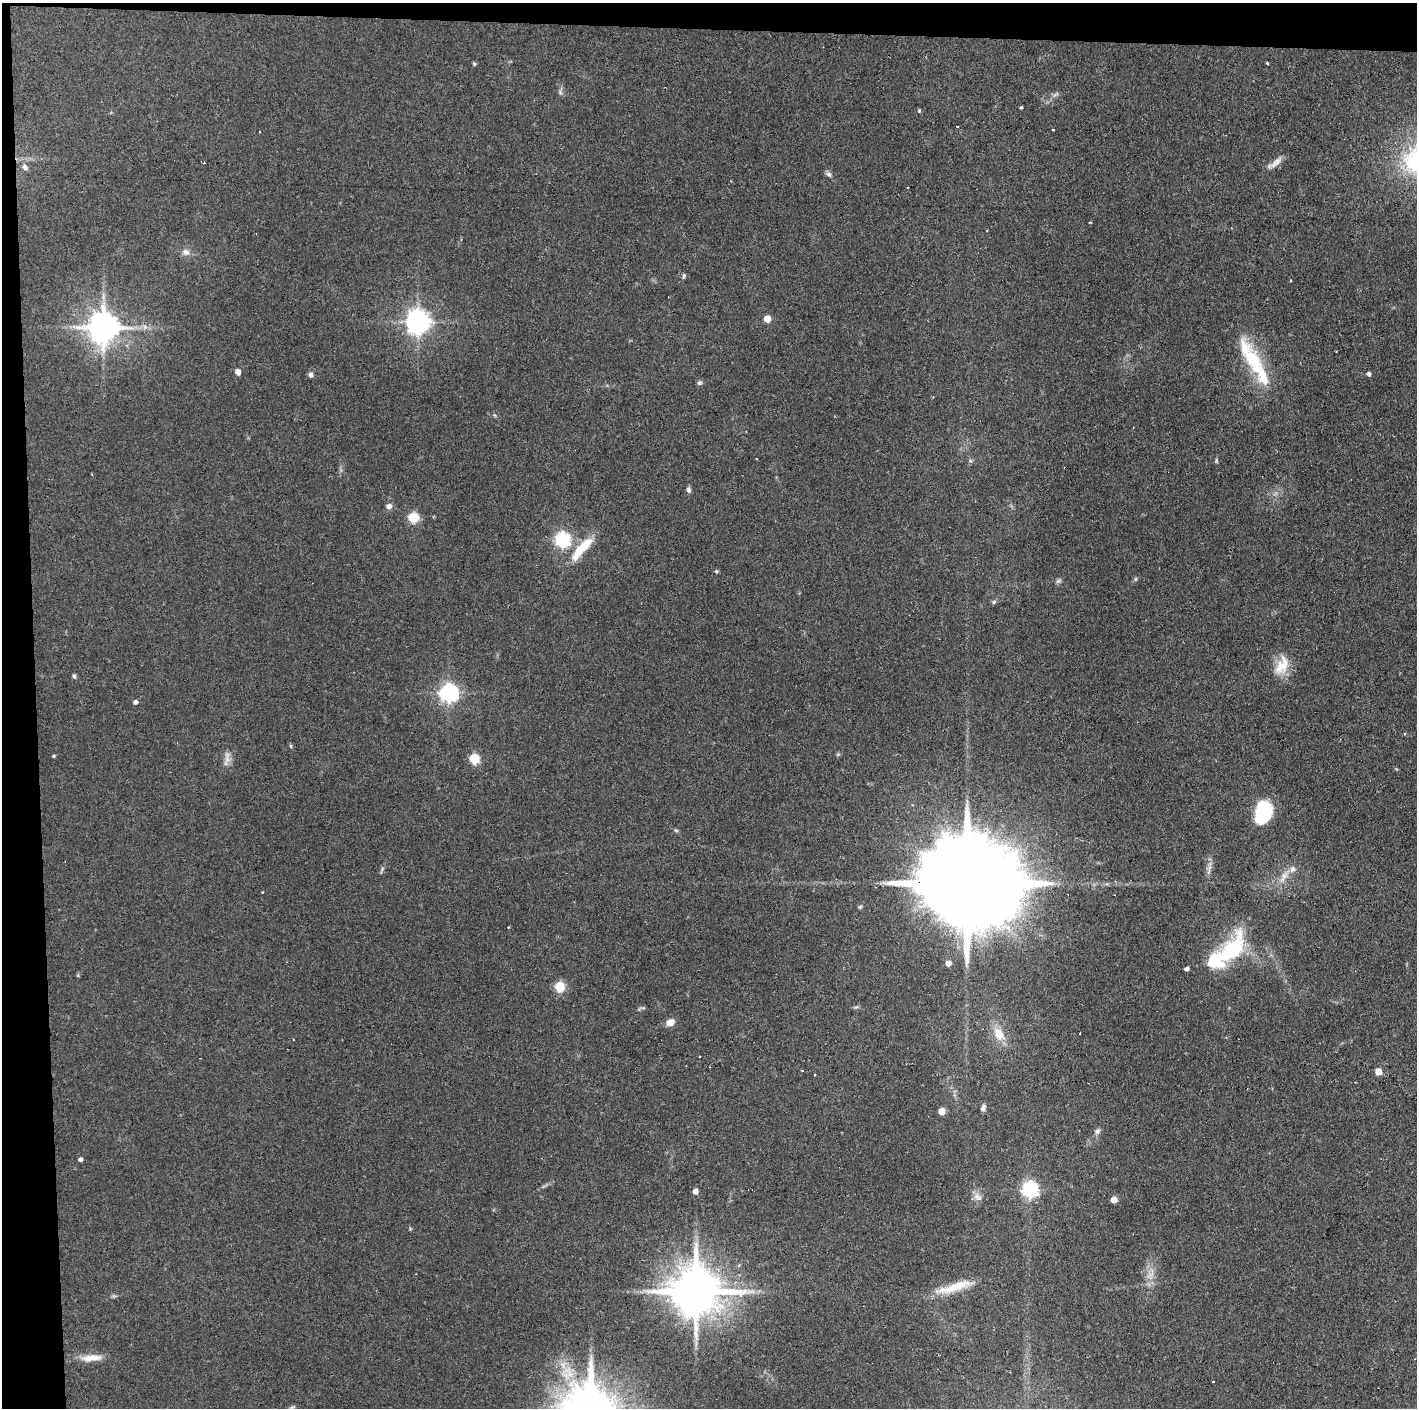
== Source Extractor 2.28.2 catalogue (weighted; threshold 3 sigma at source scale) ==
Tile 1 of 3 x 3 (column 1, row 1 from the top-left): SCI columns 3-1417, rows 2812-4217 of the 4251 x 4217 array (HDU 1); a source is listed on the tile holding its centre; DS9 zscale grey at full resolution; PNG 1419 x 1410 px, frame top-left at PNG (2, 3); no overlay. Shown black and unused: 4% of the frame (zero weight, under 2 of 3 exposures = <1% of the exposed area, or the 3 px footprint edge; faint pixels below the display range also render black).
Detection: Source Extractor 2.28.2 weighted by HDU 2 'WHT'; one run over the whole footprint, this tile lists its part. Background 0.122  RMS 0.0067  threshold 0.0301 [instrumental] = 3 sigma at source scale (4.5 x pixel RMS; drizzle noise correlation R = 1.50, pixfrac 1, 0.05/0.05 arcsec/px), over >= 5 px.
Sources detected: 85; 2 too faint to see at this stretch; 2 inside a brighter object's white glare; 5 cosmic-ray / hot-pixel residue — not listed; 3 inside a brighter listed object's ellipse — not listed separately; the other 73 listed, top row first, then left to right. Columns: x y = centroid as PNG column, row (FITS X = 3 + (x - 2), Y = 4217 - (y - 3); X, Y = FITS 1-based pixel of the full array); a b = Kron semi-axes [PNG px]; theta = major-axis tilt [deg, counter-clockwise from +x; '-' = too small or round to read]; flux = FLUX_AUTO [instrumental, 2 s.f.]
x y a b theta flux
1267 63 4 3 - 0.6
474 64 5 4 - 0.85
560 92 8 5 -75 1.7
1055 94 10 3 21 1.3
1021 107 3 3 - 0.93
919 111 5 4 - 0.83
1053 130 3 3 - 1.6
1275 163 24 6 36 4.8
25 167 8 6 -47 2.4
829 174 8 6 -44 1.9
908 187 3 2 - 0.86
1090 222 3 3 - 0.58
186 252 12 9 -25 4
684 276 7 4 78 1.2
1290 280 3 2 - 0.66
767 319 5 5 - 10
418 322 8 7 - 650
104 327 9 9 - 1400
1255 362 40 20 -65 35
238 372 5 4 - 6
1369 374 5 4 - 1.9
311 375 7 6 - 2
699 383 6 6 - 1.6
688 490 8 6 -75 1.8
389 506 8 7 - 2.7
413 518 5 5 - 55
562 540 6 6 - 180
582 548 39 11 48 20
716 571 5 4 - 0.9
1135 579 6 4 89 0.93
1058 581 8 6 16 1.5
994 602 6 5 - 1.3
1282 665 29 16 65 15
74 676 6 4 -70 1.3
449 693 7 7 - 310
135 702 5 5 - 1.9
1404 733 4 2 - 0.69
291 746 6 4 -71 0.76
54 756 4 3 - 0.99
227 759 19 8 69 4.8
474 759 5 5 - 55
1263 812 17 11 79 72
676 830 6 4 -2 0.93
1209 869 17 4 78 3.1
1292 869 10 8 55 3.8
1284 876 11 9 66 5.1
962 883 53 20 -2 25000
509 927 4 2 - 0.49
1232 949 47 23 62 47
948 963 4 4 - 6.5
1187 969 4 4 - 2.6
78 975 6 3 73 0.77
560 987 5 5 - 46
856 1007 7 4 42 1.1
670 1022 8 7 - 6.4
1079 1034 3 3 - 1.8
999 1035 18 13 -44 11
1378 1072 5 5 - 10
815 1074 3 3 - 1
983 1108 8 5 80 2.3
942 1111 5 5 - 11
1097 1131 9 7 45 2.1
80 1159 4 4 - 2.3
1030 1190 6 6 - 210
695 1191 5 4 - 4.3
977 1196 12 8 -34 3.7
1114 1200 5 5 - 8.6
1151 1274 23 7 67 7.1
955 1287 52 10 16 18
696 1292 15 12 -6 3400
91 1358 29 8 5 9.1
1213 1381 3 2 - 0.85
292 1408 10 4 32 1.3
Overlapping masked pixels (flux is a lower limit): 1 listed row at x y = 962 883
Isophote crosses this tile's border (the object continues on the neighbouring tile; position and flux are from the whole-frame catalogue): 1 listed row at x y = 292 1408